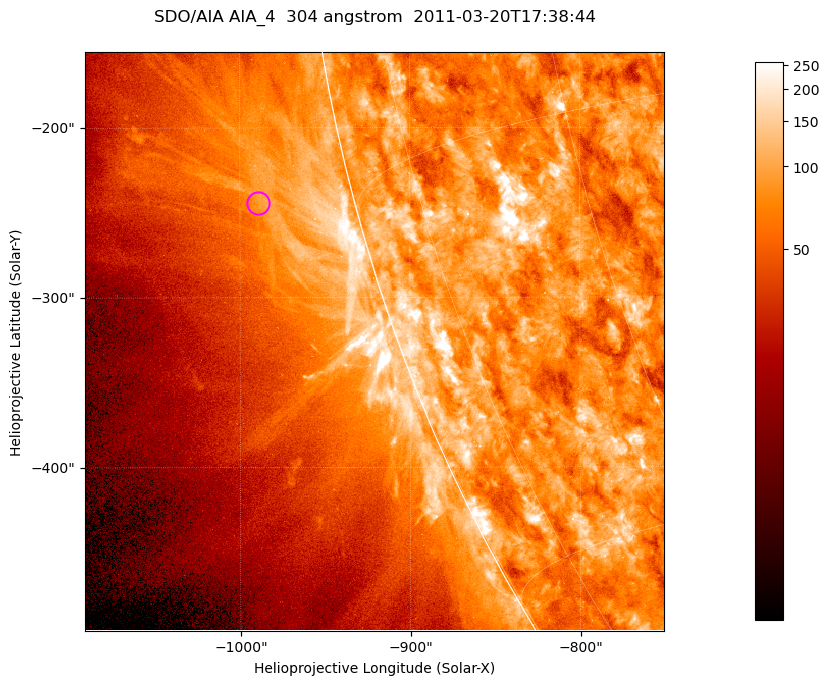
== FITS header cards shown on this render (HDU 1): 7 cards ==
TELESCOP= 'SDO/AIA '           / For AIA: SDO/AIA
INSTRUME= 'AIA_4   '           / For AIA: AIA_ATA1, AIA_ATA2, AIA_ATA3 or AIA_AT
WAVELNTH=                  304 / [angstrom] Wavelength
WAVEUNIT= 'angstrom'           / Wavelength unit: angstrom
DATE-OBS= '2011-03-20T17:38:44.125' / [ISO] Date when observation started; ISO 8
CTYPE1  = 'HPLN-TAN'           / CTYPE1; Typically HPLN
CTYPE2  = 'HPLT-TAN'           / CTYPE2; Typically HPLT

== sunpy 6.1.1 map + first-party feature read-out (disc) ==
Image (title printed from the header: SDO/AIA AIA_4  304 angstrom  2011-03-20T17:38:44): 568 x 568 px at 0.6 arcsec/px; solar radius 964 arcsec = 1606 px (partial field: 1.8% of the solar disc is inside the frame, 44% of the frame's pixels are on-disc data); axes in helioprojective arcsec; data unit not stated in the header (colour bar unlabelled)
Orientation: roll -0.132 deg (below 1 deg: not rotated)
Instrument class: DISC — disc imager (sunpy class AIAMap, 304 A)
Bright regions (active regions / flare kernels): reference = the on-disc median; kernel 5 px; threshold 5 sigma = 140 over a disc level ~79.5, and >= 1.15x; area >= 322 px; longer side >= 7 px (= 4.2 arcsec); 0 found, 0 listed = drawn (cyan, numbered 1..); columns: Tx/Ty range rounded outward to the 2 arcsec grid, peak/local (2 s.f.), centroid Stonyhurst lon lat
Off-limb structures (1.02-1.3 R_sun): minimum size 161 px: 7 found; the strongest spans PA ~100..105 deg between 1.03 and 1.1 R_sun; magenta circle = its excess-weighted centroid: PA ~105 deg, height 1.06 R_sun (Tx ~-990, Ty ~-244 arcsec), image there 1.5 x the reference